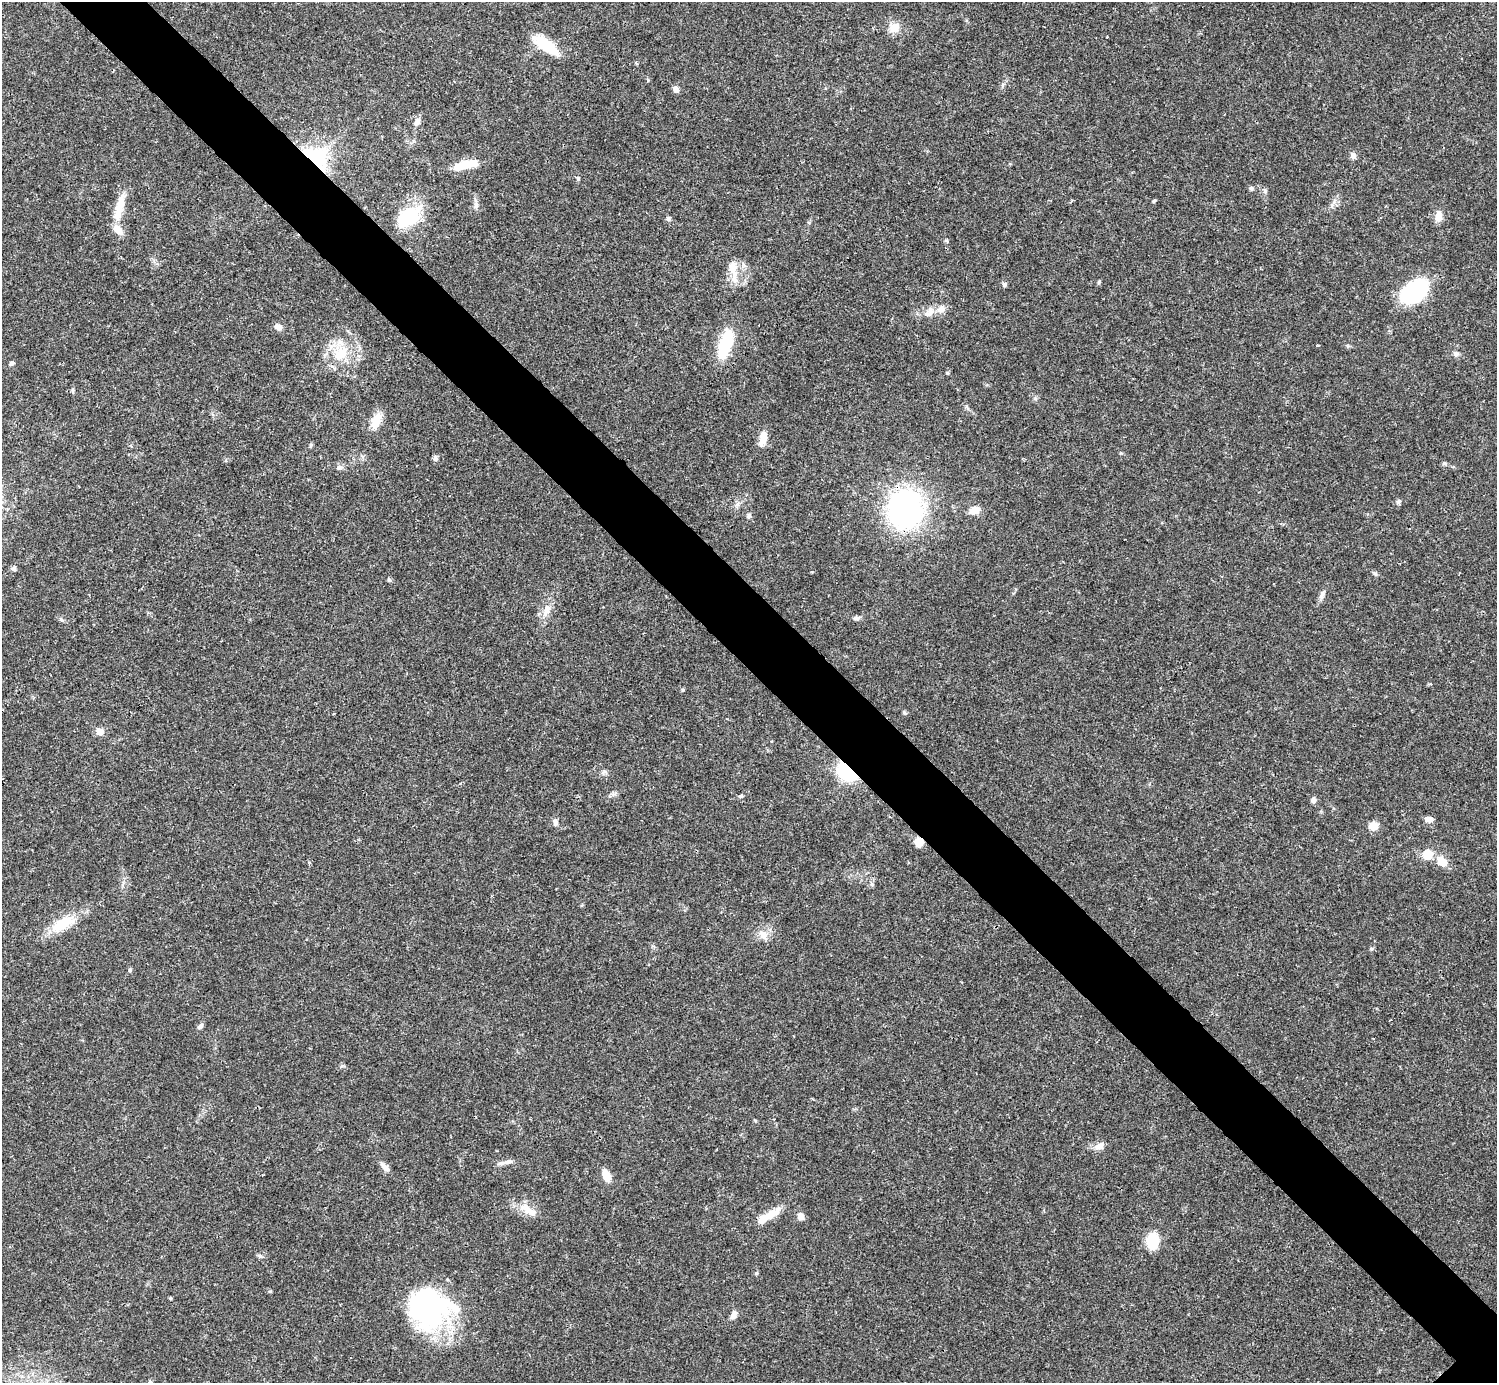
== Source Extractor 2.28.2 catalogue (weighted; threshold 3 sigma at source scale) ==
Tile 11 of 4 x 4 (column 3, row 3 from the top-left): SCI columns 2990-4484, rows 1539-2919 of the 5981 x 5981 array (HDU 1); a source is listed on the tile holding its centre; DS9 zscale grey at full resolution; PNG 1499 x 1385 px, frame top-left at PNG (2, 2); no overlay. Shown black and unused: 6% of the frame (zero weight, under 3 of 4 exposures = <1% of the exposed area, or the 3 px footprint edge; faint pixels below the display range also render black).
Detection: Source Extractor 2.28.2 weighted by HDU 2 'WHT'; one run over the whole footprint, this tile lists its part. Background 0.0209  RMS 0.0022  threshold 0.01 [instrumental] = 3 sigma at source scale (4.5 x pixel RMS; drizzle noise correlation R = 1.50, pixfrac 1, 0.05/0.05 arcsec/px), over >= 5 px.
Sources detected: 78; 1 inside a brighter object's white glare — not listed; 3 inside a brighter listed object's ellipse — not listed separately; the other 74 listed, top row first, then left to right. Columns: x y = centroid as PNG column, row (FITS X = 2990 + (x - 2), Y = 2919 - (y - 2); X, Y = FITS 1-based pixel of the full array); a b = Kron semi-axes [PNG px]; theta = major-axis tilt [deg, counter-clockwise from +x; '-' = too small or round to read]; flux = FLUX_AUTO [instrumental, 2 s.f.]
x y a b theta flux
894 27 12 12 - 2.7
546 45 32 10 -36 7.2
676 89 8 6 -49 0.9
417 122 11 6 55 0.98
1353 156 9 7 -74 0.84
316 157 30 22 -42 17
468 164 25 10 5 4
578 178 5 4 - 0.29
1251 188 6 5 - 0.46
1154 201 5 4 - 0.29
476 205 10 6 -80 0.8
120 207 39 9 76 4.5
1439 216 14 9 84 1.8
408 217 28 18 37 11
668 219 6 5 - 0.52
946 240 6 4 -1 0.29
733 270 36 10 -83 3.4
1099 282 6 4 72 0.27
1004 284 5 5 - 0.64
1414 291 31 19 41 18
929 312 18 10 47 2.2
278 327 8 7 - 1.2
725 344 36 13 73 9.5
340 354 21 17 33 6.5
1456 354 7 6 - 0.69
11 363 7 5 21 0.49
947 373 4 3 - 0.28
73 391 8 4 83 0.35
376 421 20 10 66 3.2
763 439 19 9 78 2.3
311 445 6 4 48 0.3
435 458 8 5 -72 0.57
339 467 8 6 22 0.66
1398 501 7 6 - 0.45
905 509 30 27 78 58
974 510 12 8 16 2
749 515 7 5 47 0.52
14 569 7 6 - 0.52
1375 573 6 4 -1 0.37
389 580 6 5 - 0.34
1322 594 12 6 69 0.9
546 611 17 7 74 2
856 618 9 5 14 0.58
61 620 8 5 -45 0.44
905 713 6 4 -71 0.34
100 732 6 6 - 2.5
847 771 15 10 -39 19
741 796 6 5 - 0.32
1313 800 8 6 88 0.64
1428 819 10 7 -5 1.2
555 822 9 7 -84 0.79
1373 826 10 8 13 2.3
919 842 9 9 - 2.2
1427 854 13 12 - 2.8
1442 862 17 11 -47 2.6
62 924 35 15 29 6.7
763 935 13 11 -65 1.9
1371 949 6 4 19 0.3
130 970 5 5 - 0.3
200 1026 9 5 39 0.56
1099 1146 12 8 36 1.5
506 1162 16 5 11 1
385 1167 13 6 -43 1.1
606 1176 13 8 -70 2.7
527 1210 29 10 -34 3.3
772 1213 25 10 34 3.3
800 1216 8 7 - 1.3
1152 1241 18 13 88 5.7
260 1256 7 4 -18 0.39
757 1273 5 3 - 0.26
270 1291 5 3 - 0.21
170 1298 5 4 - 0.22
428 1307 45 43 -6 39
733 1315 12 6 69 1.1
Overlapping masked pixels (flux is a lower limit): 3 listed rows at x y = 316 157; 847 771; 919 842
Unlisted compact peaks at least as high as the median listed source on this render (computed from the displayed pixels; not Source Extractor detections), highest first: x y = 1444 463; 683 690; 1265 191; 604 771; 1121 453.